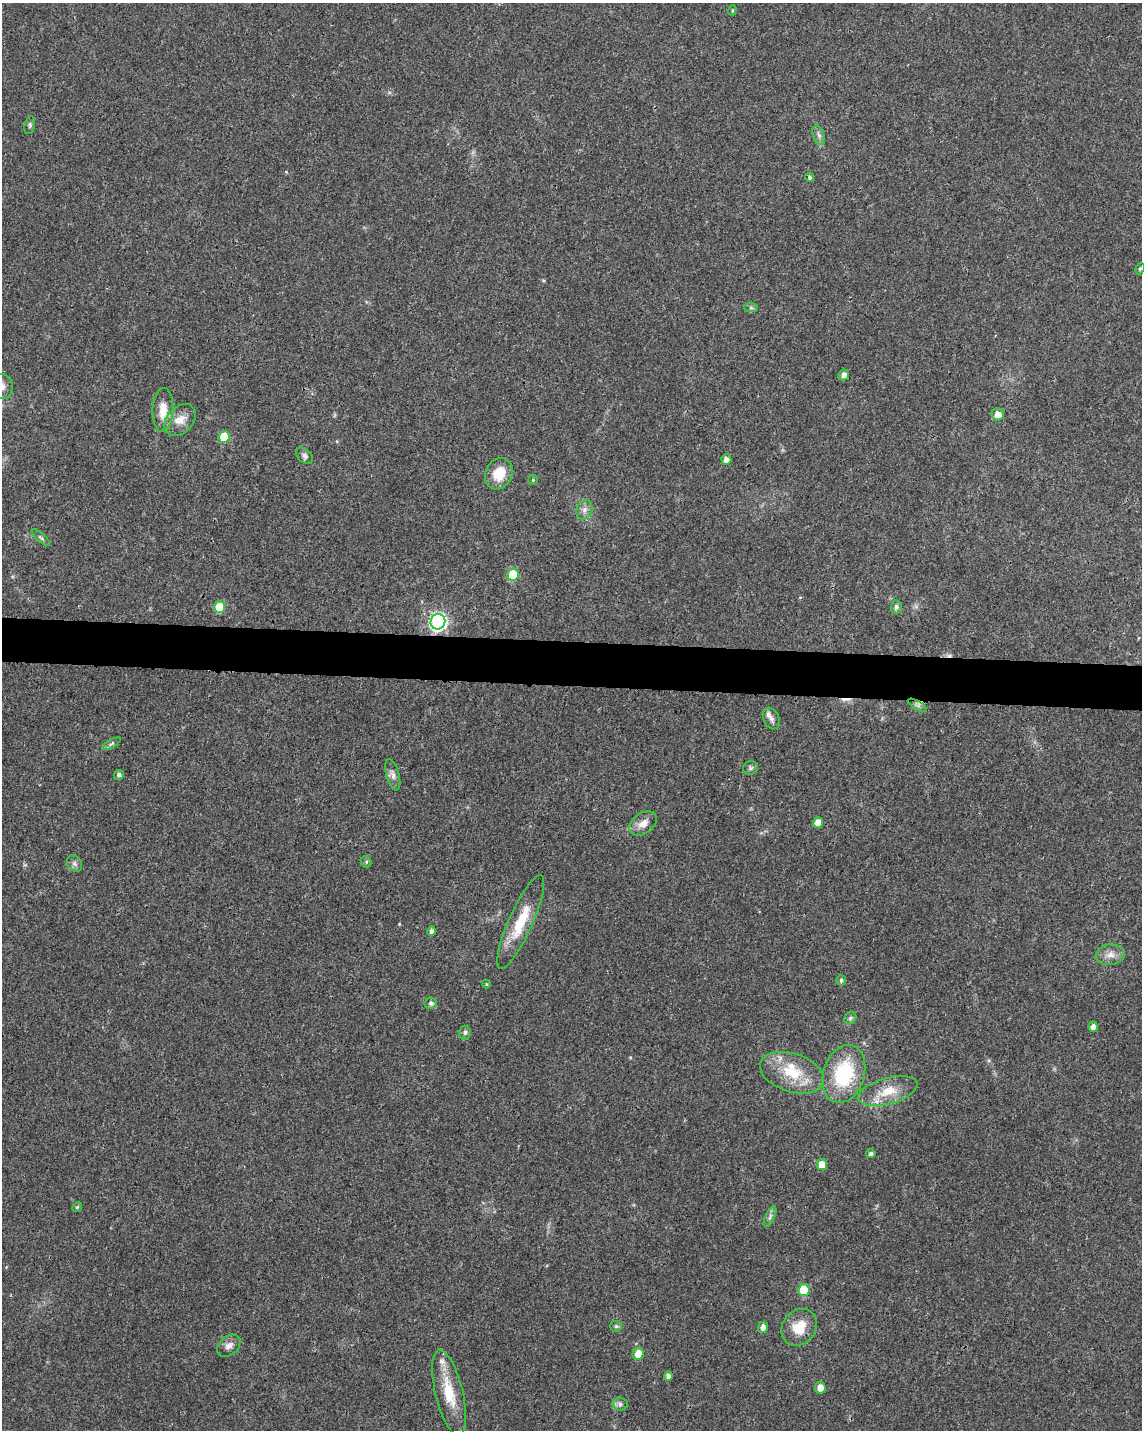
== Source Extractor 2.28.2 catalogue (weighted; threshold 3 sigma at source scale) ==
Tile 6 of 4 x 3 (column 2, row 2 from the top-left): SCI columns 1144-2283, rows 1661-3088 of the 4573 x 4801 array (HDU 1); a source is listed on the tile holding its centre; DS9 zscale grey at full resolution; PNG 1144 x 1432 px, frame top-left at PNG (2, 3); each listed source drawn as its Kron ellipse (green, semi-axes under 4 px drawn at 4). Shown black and unused: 3% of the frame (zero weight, under 3 of 4 exposures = <1% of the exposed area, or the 3 px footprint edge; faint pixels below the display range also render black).
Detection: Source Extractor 2.28.2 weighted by HDU 2 'WHT'; one run over the whole footprint, this tile lists its part. Background 0.0197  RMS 0.0028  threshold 0.0128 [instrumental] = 3 sigma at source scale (4.5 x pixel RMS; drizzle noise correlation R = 1.50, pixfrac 1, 0.0396/0.0396 arcsec/px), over >= 5 px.
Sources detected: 63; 2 cosmic-ray / hot-pixel residue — neither listed nor drawn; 3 inside a brighter listed object's ellipse — not listed separately; the other 58 listed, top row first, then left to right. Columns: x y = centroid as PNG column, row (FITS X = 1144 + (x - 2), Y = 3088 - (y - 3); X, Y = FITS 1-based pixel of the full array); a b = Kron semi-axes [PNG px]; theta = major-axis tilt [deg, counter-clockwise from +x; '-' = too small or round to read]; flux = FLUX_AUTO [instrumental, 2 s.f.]
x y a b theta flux
732 10 5 4 - 0.31
30 125 9 5 78 0.61
819 135 10 5 -69 1
810 177 4 4 - 0.81
1140 269 6 4 63 0.46
751 308 7 4 -1 0.51
844 375 5 5 - 1.4
2 386 12 11 - 2.6
163 410 22 10 87 4.4
998 414 6 6 - 2.3
180 420 18 13 46 3.6
224 437 6 5 - 10
304 456 10 6 -45 0.97
726 459 5 5 - 1.7
499 474 16 13 63 6
533 480 5 5 - 0.34
584 510 10 8 68 1.4
41 538 11 4 -41 0.62
513 575 6 5 - 11
219 607 6 5 - 8.8
896 607 6 5 - 0.82
438 622 8 7 - 78
917 705 11 3 -29 0.62
771 718 11 7 -68 1.2
111 744 10 3 29 0.56
750 768 7 7 - 0.73
119 775 5 5 - 0.78
393 775 16 6 -75 1.4
818 822 5 5 - 2.5
643 823 15 10 33 2.5
366 862 6 5 - 0.52
74 864 9 7 -53 0.92
521 922 51 12 66 10
431 931 5 4 - 1
1110 955 14 10 5 2.4
841 980 5 5 - 0.62
486 984 4 4 - 0.27
431 1003 6 5 - 0.72
850 1018 7 5 47 0.62
1093 1027 5 4 - 1.6
465 1033 7 6 - 0.69
792 1073 33 19 -18 11
844 1074 29 20 73 21
888 1091 30 13 15 6.7
871 1153 4 4 - 0.8
822 1165 5 5 - 3.4
77 1207 5 4 - 0.37
770 1217 11 4 64 0.89
804 1290 6 5 - 12
616 1326 6 5 - 0.47
763 1327 6 5 - 1.5
799 1327 19 16 50 6.4
229 1346 13 9 39 1.8
638 1354 6 5 - 3.6
668 1376 5 4 - 1.1
820 1388 6 5 - 2.6
449 1393 44 13 -76 9.7
620 1404 7 6 - 0.85
Isophote crosses this tile's border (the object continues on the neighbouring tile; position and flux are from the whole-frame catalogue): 1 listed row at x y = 2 386